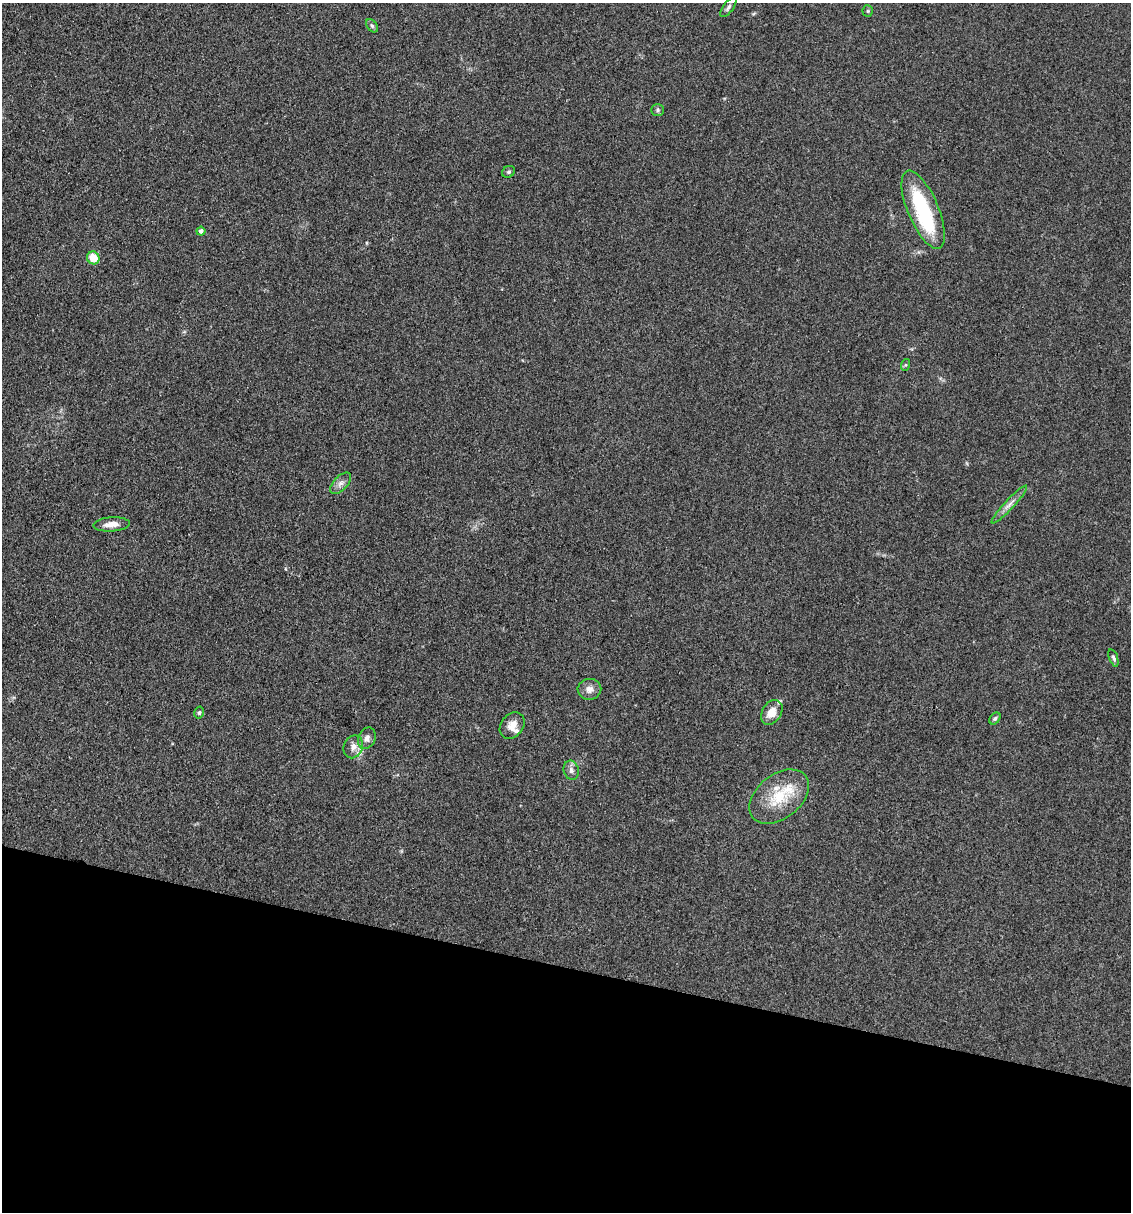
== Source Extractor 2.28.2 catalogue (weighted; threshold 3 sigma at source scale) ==
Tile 15 of 4 x 4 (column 3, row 4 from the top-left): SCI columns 2487-3615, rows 1-1210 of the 4857 x 4841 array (HDU 1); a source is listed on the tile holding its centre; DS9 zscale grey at full resolution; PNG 1133 x 1214 px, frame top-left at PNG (2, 3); each listed source drawn as its Kron ellipse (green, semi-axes under 4 px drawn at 4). Shown black and unused: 20% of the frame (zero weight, under 3 of 4 exposures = <1% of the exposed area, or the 3 px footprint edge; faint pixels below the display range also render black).
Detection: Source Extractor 2.28.2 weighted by HDU 2 'WHT'; one run over the whole footprint, this tile lists its part. Background 0.11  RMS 0.0062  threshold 0.0281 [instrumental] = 3 sigma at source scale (4.5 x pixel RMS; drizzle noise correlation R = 1.50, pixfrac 1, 0.05/0.05 arcsec/px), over >= 5 px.
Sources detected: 25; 1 inside a brighter object's white glare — neither listed nor drawn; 2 inside a brighter listed object's ellipse — not listed separately; the other 22 listed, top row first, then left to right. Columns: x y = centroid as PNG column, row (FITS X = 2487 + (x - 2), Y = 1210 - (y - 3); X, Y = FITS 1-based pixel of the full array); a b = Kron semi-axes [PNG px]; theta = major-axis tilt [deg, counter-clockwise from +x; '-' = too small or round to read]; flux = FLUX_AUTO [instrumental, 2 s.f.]
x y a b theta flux
728 7 12 5 53 1.8
868 11 5 5 - 0.78
372 26 7 5 -54 1.2
658 110 6 5 - 1.2
508 172 7 5 30 1.3
923 210 42 15 -67 49
201 231 4 4 - 2
93 258 6 6 - 12
905 365 6 4 71 0.8
341 483 13 7 46 3.1
1009 504 25 5 47 4.3
112 524 18 7 4 5.3
1113 658 9 4 -71 1.4
589 689 12 10 2 4.3
772 712 13 9 58 7.8
199 713 6 4 76 1.1
995 719 7 5 49 1.3
512 726 14 11 52 6.1
367 738 11 8 64 3.5
353 747 12 9 67 4.6
571 770 10 7 -75 2.6
779 797 34 22 38 25